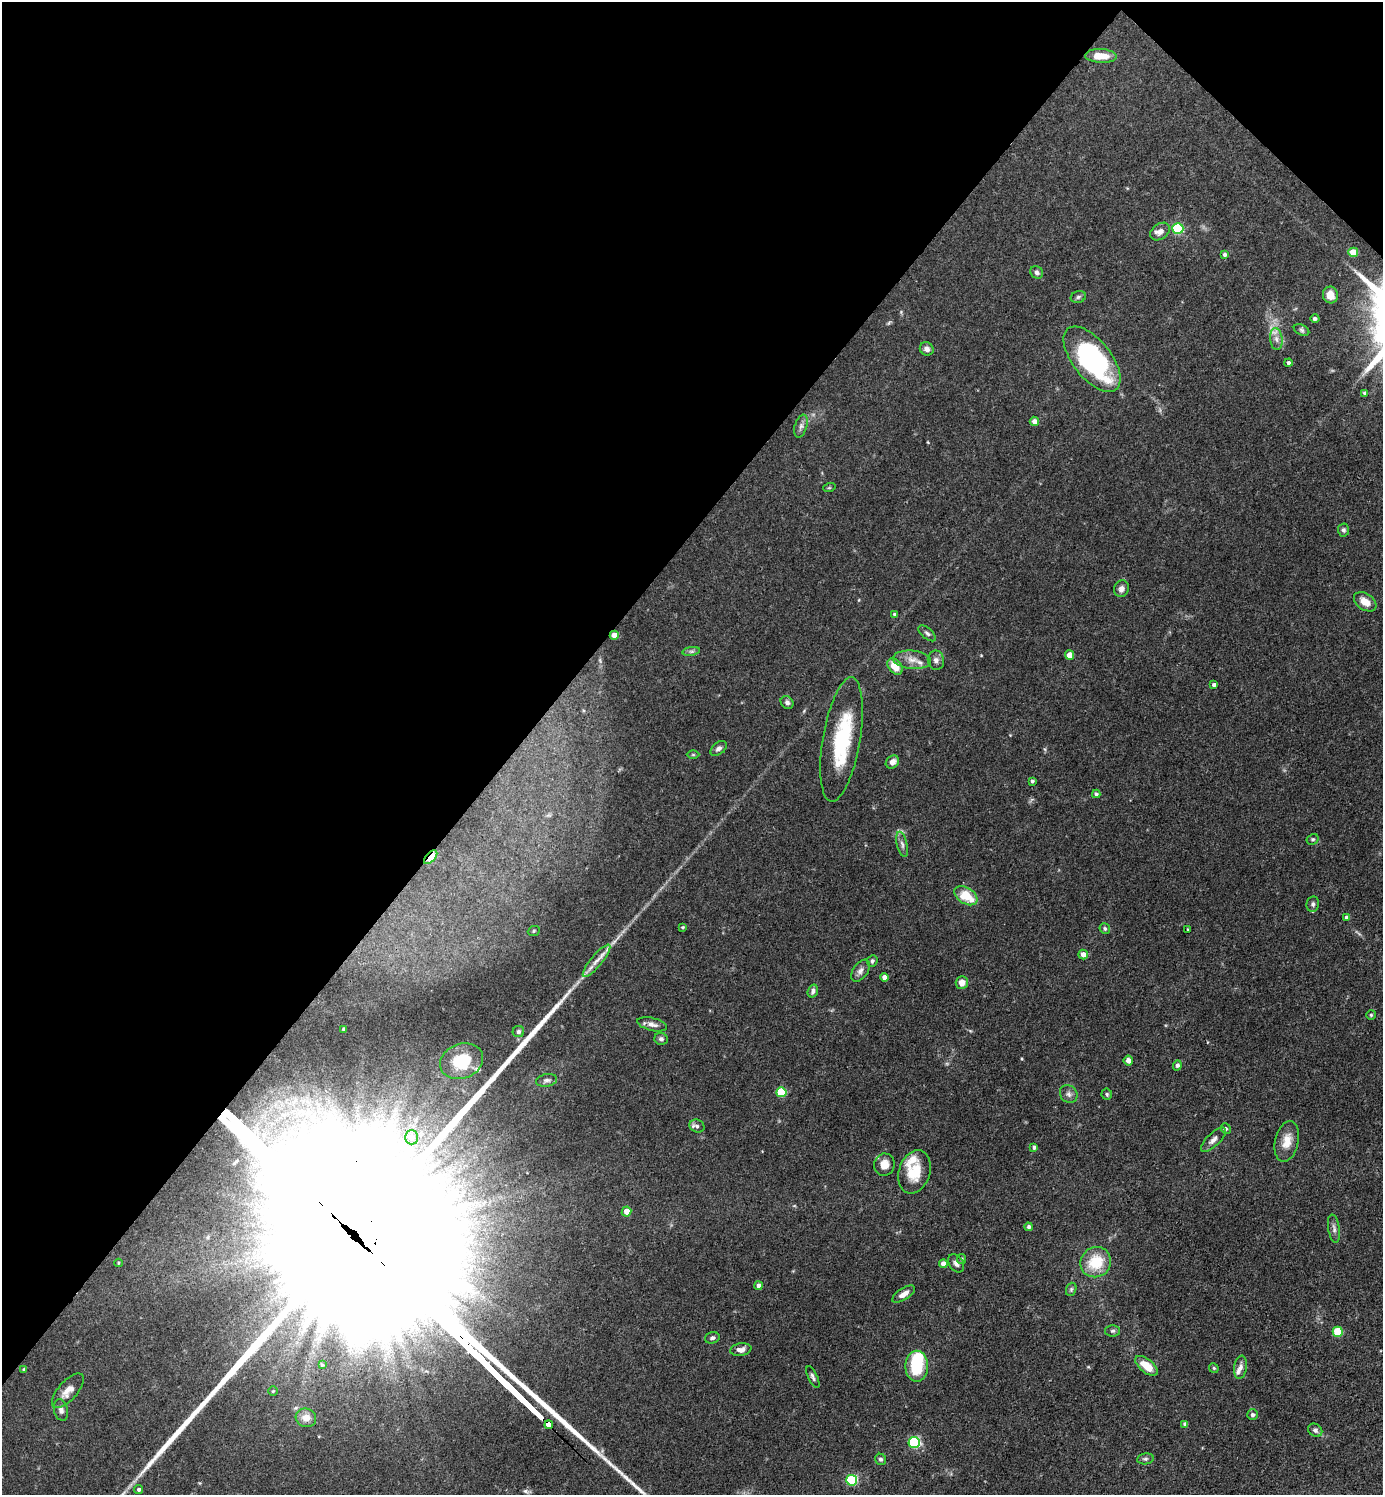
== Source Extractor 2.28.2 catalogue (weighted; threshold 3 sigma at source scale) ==
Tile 2 of 4 x 4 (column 2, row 1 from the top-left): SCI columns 1679-3059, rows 4480-5972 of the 5974 x 5972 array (HDU 1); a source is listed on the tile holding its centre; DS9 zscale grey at full resolution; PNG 1385 x 1497 px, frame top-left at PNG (2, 2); each listed source drawn as its Kron ellipse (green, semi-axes under 4 px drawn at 4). Shown black and unused: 39% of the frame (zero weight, under 3 of 4 exposures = <1% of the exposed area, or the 3 px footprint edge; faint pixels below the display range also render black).
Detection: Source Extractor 2.28.2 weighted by HDU 2 'WHT'; one run over the whole footprint, this tile lists its part. Background 0.0754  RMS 0.0039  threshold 0.0176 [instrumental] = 3 sigma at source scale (4.5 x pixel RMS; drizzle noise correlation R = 1.50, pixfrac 1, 0.05/0.05 arcsec/px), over >= 5 px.
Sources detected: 121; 3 too faint to see at this stretch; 2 inside a brighter object's white glare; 1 long thin detection or spike segment (spike, bleed or trail) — neither listed nor drawn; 6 inside a brighter listed object's ellipse — not listed separately; the other 109 listed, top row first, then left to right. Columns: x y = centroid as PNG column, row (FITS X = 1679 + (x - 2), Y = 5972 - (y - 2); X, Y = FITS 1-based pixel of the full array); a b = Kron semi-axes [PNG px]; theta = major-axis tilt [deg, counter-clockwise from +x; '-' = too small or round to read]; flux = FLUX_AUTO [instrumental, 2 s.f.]
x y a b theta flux
1101 56 16 7 -3 6
1178 228 5 5 - 31
1160 231 11 7 36 2.2
1353 252 5 4 - 7.1
1224 255 4 4 - 0.83
1037 272 6 6 - 1
1330 295 8 7 - 5.2
1078 297 8 5 17 0.86
1315 319 4 4 - 0.95
1302 330 8 5 -27 0.87
1276 339 11 6 -84 1.7
927 349 7 6 - 1.5
1092 359 39 19 -52 66
1288 363 4 4 - 0.91
1365 393 4 4 - 0.96
1034 421 4 4 - 2.2
801 426 12 6 71 1.6
829 488 6 4 18 0.44
1343 530 6 5 - 0.94
1121 589 8 7 - 1.7
1365 602 12 8 -34 4.2
894 614 4 4 - 0.52
927 633 10 5 -41 1.1
614 635 4 4 - 4
691 651 9 4 8 0.86
1069 655 4 4 - 4.8
912 660 19 9 -6 3.8
936 660 10 8 -81 1.7
895 666 9 6 -52 6.1
1214 685 3 3 - 0.76
787 702 7 5 -44 1.2
842 739 63 18 80 32
719 748 9 6 37 1.3
693 755 6 4 0 0.48
892 762 7 6 - 2.4
1032 781 3 3 - 0.68
1096 794 4 3 - 0.86
1313 839 6 5 - 0.66
902 844 13 5 -76 1.4
431 857 8 4 46 19
966 896 12 8 -33 9.4
1313 904 8 6 80 1.1
1347 918 4 4 - 1.6
683 927 3 2 - 0.46
1105 929 5 5 - 0.78
1187 929 4 2 - 0.27
534 931 6 4 23 0.52
1083 954 5 4 - 2.7
597 961 20 6 50 3.1
872 961 6 5 - 0.81
860 971 12 7 53 1.7
885 977 4 4 - 3
962 982 6 6 - 3.1
813 991 7 5 73 1.2
1371 1015 5 5 - 0.53
652 1024 15 6 -13 2.1
344 1029 4 3 - 0.83
518 1031 6 5 - 0.9
661 1039 6 6 - 1.2
462 1061 22 17 20 15
1128 1061 5 4 - 2.5
1177 1065 5 4 - 0.88
547 1080 11 6 11 1.4
781 1092 5 5 - 18
1069 1094 9 8 - 1.6
1107 1094 5 5 - 0.62
697 1126 7 6 - 1.2
1226 1129 5 5 - 0.65
411 1137 7 6 - 1.9
1213 1140 16 6 43 2
1287 1141 20 11 77 5.8
1034 1147 4 4 - 0.95
884 1165 11 10 - 4
915 1172 22 15 72 9.9
626 1211 5 5 - 3.7
1028 1227 4 4 - 1
1334 1229 14 5 -81 1.5
961 1259 5 4 - 0.57
1096 1262 16 14 40 13
118 1263 4 3 - 0.33
956 1263 10 7 -55 1.6
943 1264 4 4 - 2.6
758 1286 4 4 - 1.7
1071 1289 7 5 70 0.66
904 1294 13 6 33 2.6
1113 1331 7 5 0 0.89
1338 1332 5 5 - 17
712 1338 7 5 16 0.98
741 1350 10 6 10 2.2
322 1365 4 4 - 0.44
917 1366 15 11 90 17
1146 1366 13 6 -39 7.8
1240 1367 12 6 82 1.7
1214 1368 5 4 - 0.54
24 1369 4 3 - 0.61
813 1377 12 4 -65 1.1
68 1391 21 9 48 4.1
273 1391 5 4 - 0.45
61 1410 11 7 -77 1.8
1253 1415 5 5 - 0.79
306 1418 10 9 - 3.8
1185 1424 4 4 - 1.2
549 1425 4 3 - 110
1315 1430 7 6 - 1.1
914 1442 5 5 - 43
881 1459 6 5 - 0.93
1145 1459 8 5 9 0.99
852 1480 5 5 - 33
139 1489 4 4 - 0.95
Overlapping masked pixels (flux is a lower limit): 3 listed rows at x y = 614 635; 431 857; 549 1425